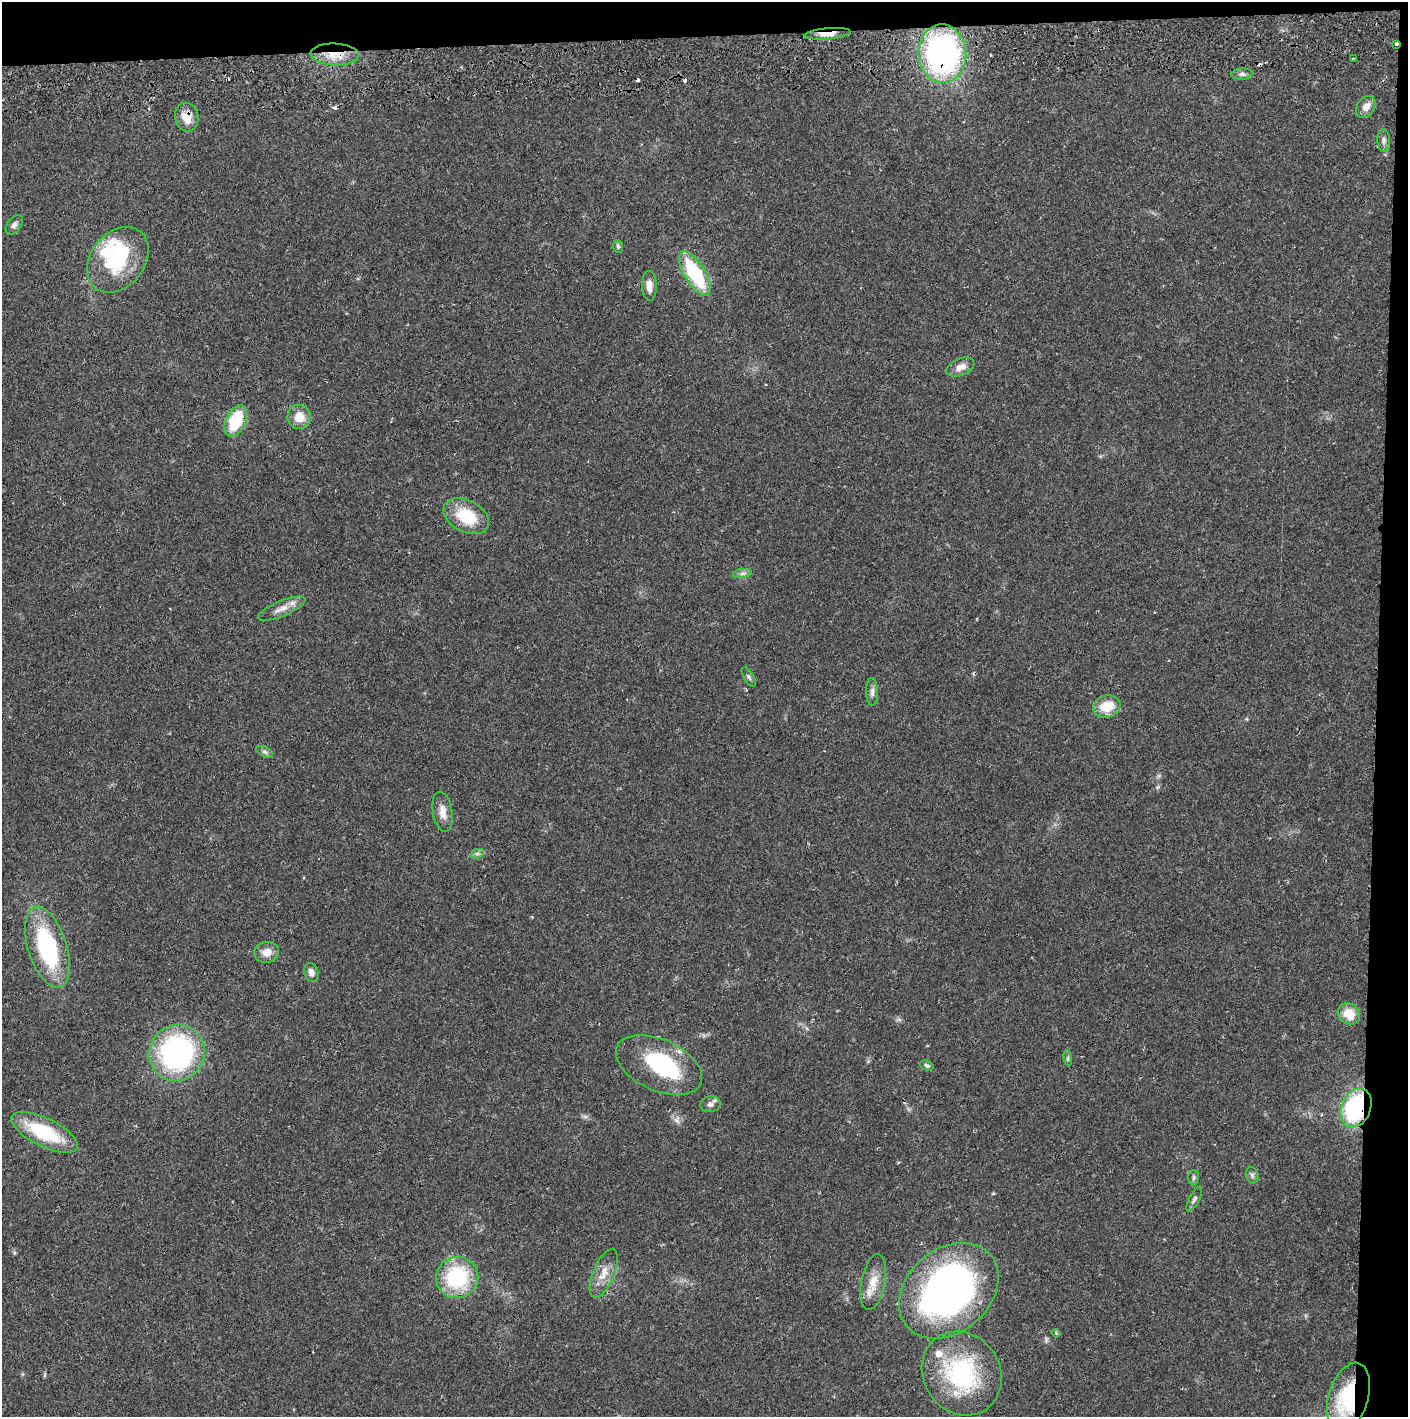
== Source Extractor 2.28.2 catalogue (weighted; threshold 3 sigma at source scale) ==
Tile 3 of 3 x 3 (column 3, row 1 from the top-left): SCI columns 2817-4222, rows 2885-4299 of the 4229 x 4357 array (HDU 1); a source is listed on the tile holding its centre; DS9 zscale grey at full resolution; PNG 1410 x 1419 px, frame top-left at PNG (2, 2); each listed source drawn as its Kron ellipse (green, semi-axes under 4 px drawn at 4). Shown black and unused: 5% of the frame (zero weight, under 2 of 3 exposures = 3% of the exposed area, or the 3 px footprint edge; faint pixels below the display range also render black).
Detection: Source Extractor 2.28.2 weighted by HDU 2 'WHT'; one run over the whole footprint, this tile lists its part. Background 0.0213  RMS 0.0035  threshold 0.0156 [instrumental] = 3 sigma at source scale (4.5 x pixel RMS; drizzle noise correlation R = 1.50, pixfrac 1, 0.05/0.05 arcsec/px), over >= 5 px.
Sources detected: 57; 2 inside a brighter object's white glare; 6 cosmic-ray / hot-pixel residue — neither listed nor drawn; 2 inside a brighter listed object's ellipse — not listed separately; the other 47 listed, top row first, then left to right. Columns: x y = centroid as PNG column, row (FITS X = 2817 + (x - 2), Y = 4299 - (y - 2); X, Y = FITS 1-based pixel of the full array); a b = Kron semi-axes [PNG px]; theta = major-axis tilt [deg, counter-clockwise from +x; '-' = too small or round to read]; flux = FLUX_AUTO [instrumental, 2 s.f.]
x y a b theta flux
828 34 23 5 5 3.2
1396 44 3 3 - 1
335 54 24 11 -2 6.4
942 54 29 24 -87 94
1353 58 3 2 - 0.29
1242 74 11 5 3 1.1
1366 107 12 8 56 2.8
187 117 14 11 -78 4.7
1384 140 11 6 -88 1.3
14 225 11 7 53 1.3
618 247 6 5 - 0.67
118 260 36 27 51 25
695 274 25 10 -58 25
649 286 15 7 -88 2.6
960 367 15 8 23 3.2
299 417 12 11 - 5.3
236 421 17 10 66 15
466 516 24 16 -28 14
742 573 9 4 9 1
282 609 25 7 23 3.4
749 677 11 5 -59 0.85
872 692 14 6 -88 1.5
1107 707 14 11 17 7.8
265 752 9 5 -27 0.83
443 812 20 9 -80 3.5
477 854 7 4 19 0.71
47 947 42 19 -72 40
267 952 12 10 12 3.3
311 972 9 7 -72 1.8
1349 1014 12 10 -36 6.5
177 1053 28 27 - 72
1068 1058 8 4 -82 0.65
659 1065 46 25 -24 33
927 1066 7 5 -21 0.74
710 1104 10 8 11 1.4
1356 1108 20 14 67 40
45 1132 36 14 -26 22
1252 1175 8 6 -76 0.88
1194 1178 7 5 88 0.68
1194 1199 13 5 62 1.1
604 1273 26 10 67 4.9
457 1277 21 20 - 27
873 1282 28 12 79 6
949 1291 55 41 41 150
1056 1333 4 3 - 0.45
962 1373 43 38 -56 39
1348 1398 36 20 73 31
Overlapping masked pixels (flux is a lower limit): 7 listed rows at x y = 828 34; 1396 44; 335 54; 942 54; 187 117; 1356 1108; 1348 1398